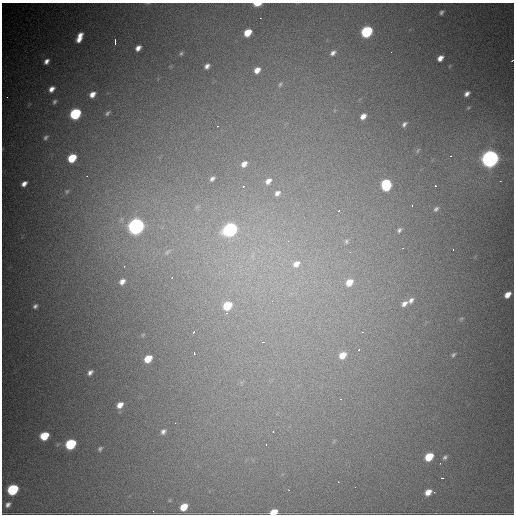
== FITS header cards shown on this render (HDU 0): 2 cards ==
NAXIS1  =                  512
NAXIS2  =                  512

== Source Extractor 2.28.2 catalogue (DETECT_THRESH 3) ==
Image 512 x 512 px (HDU 0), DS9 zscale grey, 1 PNG px = 1 image px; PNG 516 x 516 px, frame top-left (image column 1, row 512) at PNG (2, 3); no overlay
Background 4370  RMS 76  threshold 227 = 3 sigma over >= 5 px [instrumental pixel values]
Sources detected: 94; all 94 listed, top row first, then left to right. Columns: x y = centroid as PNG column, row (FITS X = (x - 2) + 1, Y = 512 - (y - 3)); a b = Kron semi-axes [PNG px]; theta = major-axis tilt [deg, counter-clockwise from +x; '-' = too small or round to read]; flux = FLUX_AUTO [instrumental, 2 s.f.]
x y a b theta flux
148 3 6 3 17 4.7e+03
257 4 6 3 1 6.8e+04
441 12 6 5 - 1.2e+04
260 18 2 2 - 3.4e+03
367 32 7 6 - 5.5e+05
248 33 7 5 47 9.1e+04
79 37 10 5 69 5.6e+04
115 42 5 2 - 1.0e+04
138 48 6 4 51 2.7e+04
391 52 2 2 - 2.5e+03
181 53 6 4 62 7.6e+03
333 53 7 6 - 1.9e+04
440 58 6 4 46 3.2e+04
512 60 3 2 - 3.4e+03
46 61 6 4 51 2.3e+04
207 66 5 4 - 1.9e+04
257 70 8 6 52 4.1e+04
280 84 8 5 56 1.4e+04
51 89 6 5 - 3.0e+04
92 94 6 5 - 3.4e+04
467 94 6 4 40 2.0e+04
7 97 2 2 - 2.3e+03
54 102 6 5 - 1.1e+04
107 113 6 4 48 9.7e+03
75 114 7 6 - 5.2e+05
363 117 6 4 40 3.7e+04
404 124 7 4 55 1.3e+04
218 126 3 2 - 1.5e+04
46 137 7 5 48 1.2e+04
418 150 8 3 60 6.8e+03
450 156 3 3 - 4.2e+03
72 158 7 5 46 1.6e+05
490 159 9 8 - 2.6e+06
244 164 7 6 - 2.9e+04
87 176 2 2 - 2.6e+03
212 179 7 5 48 1.6e+04
268 181 9 7 49 3.2e+04
500 181 2 2 - 2.8e+03
24 184 6 5 - 2.6e+04
386 185 9 7 -82 3.0e+05
243 186 4 3 - 4.9e+03
435 186 3 3 - 2.5e+04
67 191 7 5 62 8.2e+03
277 193 9 7 43 2.5e+04
412 205 3 2 - 2.8e+03
197 207 8 5 45 1.4e+04
436 209 7 5 40 1.2e+04
339 210 4 3 - 6.7e+03
136 226 9 7 44 2.1e+06
230 229 8 7 - 1.2e+06
399 230 6 5 - 1.2e+04
288 241 3 3 - 4.8e+03
346 241 8 6 -79 1.2e+04
453 249 2 2 - 4.2e+03
167 252 8 4 36 1.1e+04
350 252 3 3 - 3.7e+03
296 264 12 9 41 4.7e+04
124 266 3 2 - 3.3e+03
122 282 7 5 47 2.8e+04
349 282 9 7 43 6.6e+04
507 295 7 5 45 4.3e+04
411 300 10 7 49 2.2e+04
272 301 3 3 - 3.5e+03
404 304 10 6 40 2.6e+04
35 306 6 5 - 1.4e+04
227 306 7 6 - 1.6e+05
461 319 6 4 45 7.2e+03
194 332 3 2 - 5.2e+03
362 332 2 2 - 2.4e+03
263 342 3 2 - 2.3e+04
359 350 3 2 - 1.7e+04
194 353 3 2 - 2.2e+04
342 355 8 6 44 5.9e+04
453 355 6 4 50 8.8e+03
148 359 7 5 44 9.4e+04
90 372 6 4 48 1.8e+04
340 399 3 3 - 3.5e+03
120 405 7 5 46 3.9e+04
175 423 2 2 - 3.7e+03
163 431 7 6 - 1.6e+04
273 431 3 3 - 3.7e+03
44 436 7 6 - 1.5e+05
70 444 7 6 - 4.0e+05
266 444 2 2 - 3.4e+03
100 449 6 4 56 9.8e+03
429 457 7 5 43 1.3e+05
445 457 6 4 45 1.0e+04
442 478 3 2 - 6.0e+03
13 489 7 6 - 5.0e+05
428 492 7 5 42 4.4e+04
8 505 5 4 - 1.7e+04
184 507 7 5 45 7.8e+04
153 511 2 2 - 3.5e+03
274 512 6 4 21 6.8e+04
At the frame edge (FLAGS 8, measured only in part): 4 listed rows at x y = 148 3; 257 4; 512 60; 274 512